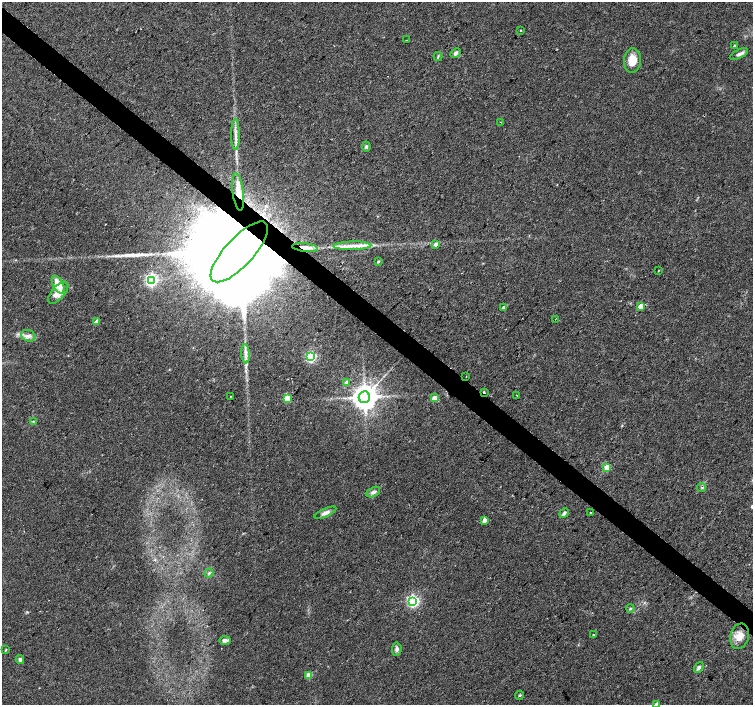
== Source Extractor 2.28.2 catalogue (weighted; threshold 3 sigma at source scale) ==
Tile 11 of 4 x 4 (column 3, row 3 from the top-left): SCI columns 3007-4508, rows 1642-3046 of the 6009 x 6026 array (HDU 1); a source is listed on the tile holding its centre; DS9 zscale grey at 2 x 2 block average (1 PNG px = mean of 2 x 2 image px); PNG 755 x 707 px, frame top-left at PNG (2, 2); each listed source drawn as its Kron ellipse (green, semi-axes under 4 px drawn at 4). Shown black and unused: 4% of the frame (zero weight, under 2 of 3 exposures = <1% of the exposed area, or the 3 px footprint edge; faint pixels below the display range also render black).
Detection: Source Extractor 2.28.2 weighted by HDU 2 'WHT'; one run over the whole footprint, this tile lists its part. Background 0.0533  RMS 0.006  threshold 0.0272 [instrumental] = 3 sigma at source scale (4.5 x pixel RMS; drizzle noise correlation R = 1.50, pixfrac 1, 0.0396/0.0396 arcsec/px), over >= 5 px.
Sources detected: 62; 1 inside a brighter object's white glare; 1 long thin detection or spike segment (spike, bleed or trail) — neither listed nor drawn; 4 inside a brighter listed object's ellipse — not listed separately; the other 56 listed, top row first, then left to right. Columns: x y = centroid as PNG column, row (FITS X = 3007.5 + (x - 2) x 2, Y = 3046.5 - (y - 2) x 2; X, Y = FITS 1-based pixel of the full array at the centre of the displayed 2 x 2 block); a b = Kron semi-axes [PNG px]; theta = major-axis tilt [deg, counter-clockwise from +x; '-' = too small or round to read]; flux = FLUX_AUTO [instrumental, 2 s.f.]
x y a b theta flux
520 30 2 2 - 1.6
406 40 2 2 - 1.8
735 46 3 2 - 3.4
456 53 5 4 - 3.8
739 54 10 4 26 5.3
438 56 4 2 - 1.5
632 60 12 8 86 22
500 122 2 2 - 0.65
235 134 15 2 -90 8
366 146 5 4 - 2.3
238 192 19 5 -83 21
436 244 4 3 - 4.7
352 246 19 4 2 13
305 248 13 4 -7 8.4
239 252 39 14 47 82000
378 262 3 2 - 1.8
658 271 2 2 - 0.71
151 280 4 4 - 300
58 285 9 5 -62 23
58 293 13 6 49 17
641 306 3 3 - 20
504 307 3 2 - 3.8
555 319 2 2 - 0.56
97 321 3 2 - 9.2
28 336 7 5 -20 5.8
246 354 9 3 -86 5.5
311 357 4 3 - 140
466 377 2 2 - 0.53
346 382 4 3 - 3.6
484 393 3 2 - 5.7
517 395 2 2 - 1.1
231 396 2 2 - 0.89
364 397 6 5 - 1900
288 398 3 3 - 78
434 398 3 3 - 22
33 421 4 3 - 1.4
607 467 3 3 - 30
702 487 4 2 - 1.3
373 492 7 4 27 4.6
590 512 2 2 - 1.6
325 513 12 4 23 6.8
564 513 5 3 - 3.9
485 520 3 3 - 17
209 573 5 2 - 1.2
413 601 4 4 - 250
630 608 4 3 - 1.8
593 635 2 2 - 3.8
740 636 13 9 75 16
225 640 5 3 - 4.8
397 649 7 4 84 3.9
6 650 3 2 - 1.1
20 660 4 4 - 3.4
699 668 6 4 54 3.7
309 675 3 3 - 28
519 695 4 3 - 1.8
656 704 3 3 - 6.9
Overlapping masked pixels (flux is a lower limit): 4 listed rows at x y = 238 192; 305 248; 239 252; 484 393
Isophote crosses this tile's border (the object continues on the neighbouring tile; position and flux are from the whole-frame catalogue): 1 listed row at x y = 656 704
Diffuse or blended objects may show on this block-average render without a row.